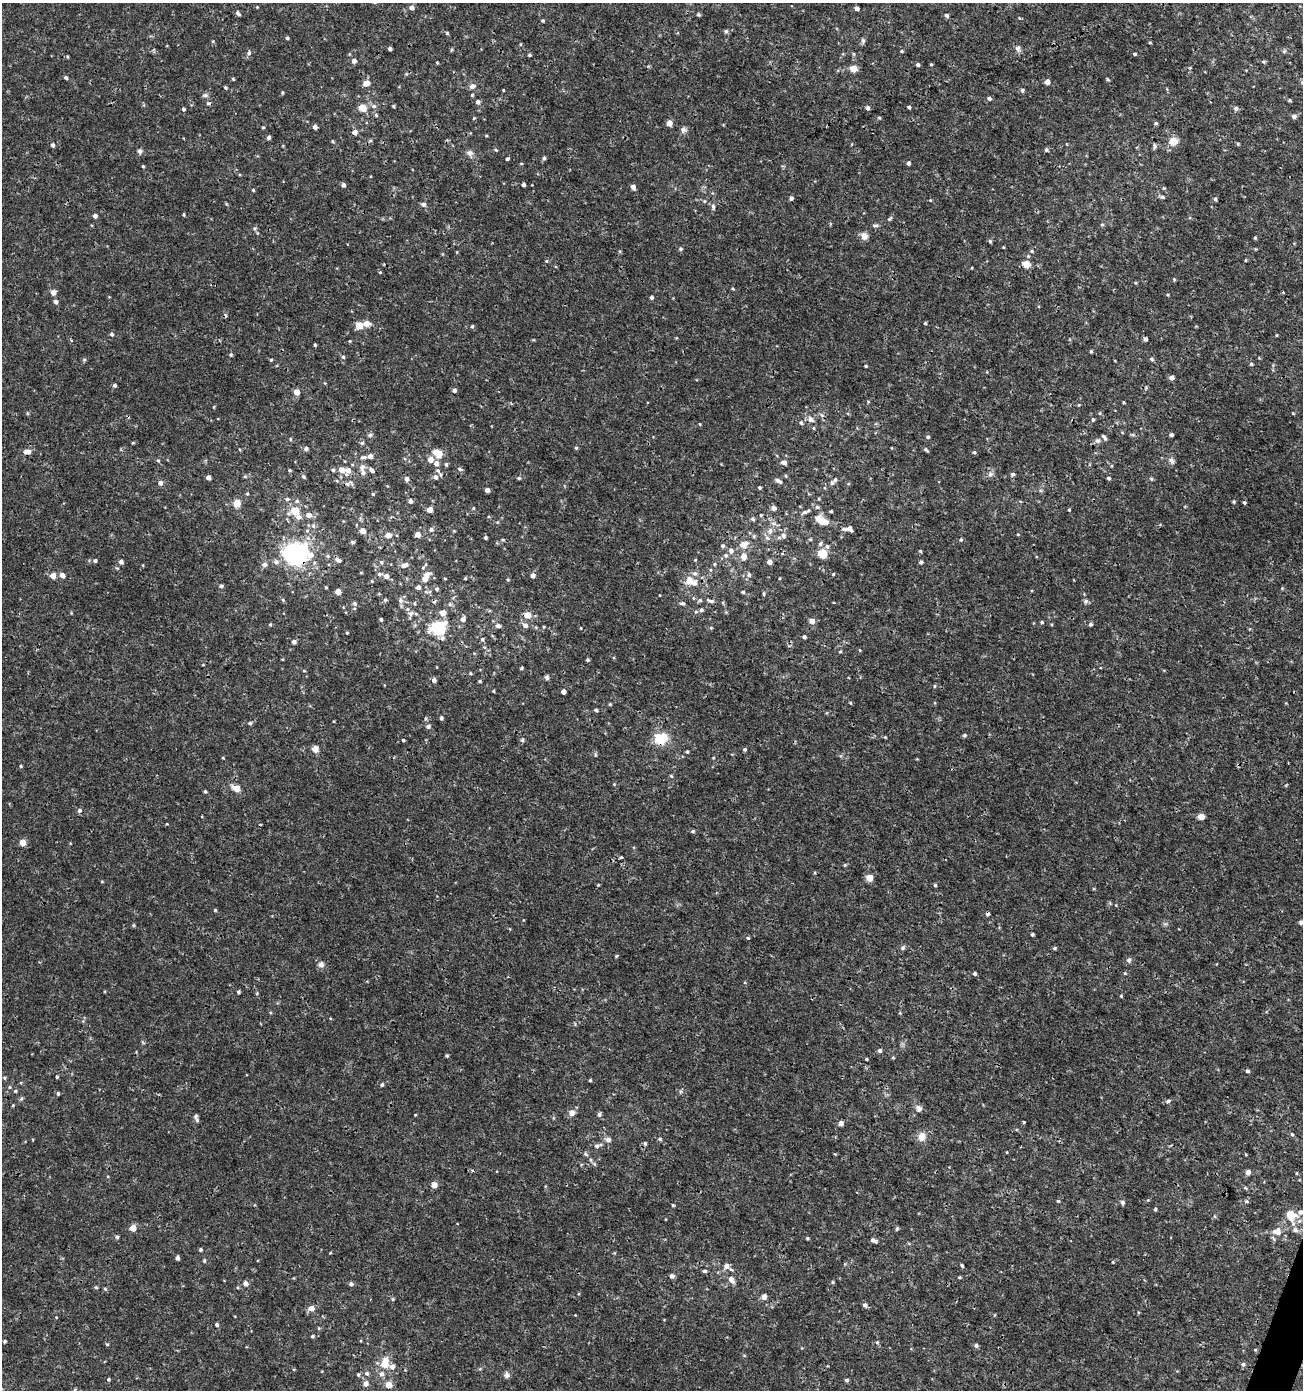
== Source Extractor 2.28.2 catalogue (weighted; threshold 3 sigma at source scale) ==
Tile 6 of 4 x 4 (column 2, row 2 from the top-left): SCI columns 1578-2878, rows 2775-4162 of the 5691 x 5559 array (HDU 1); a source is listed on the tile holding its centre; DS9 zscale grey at full resolution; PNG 1305 x 1392 px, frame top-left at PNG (2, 3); no overlay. Shown black and unused: <1% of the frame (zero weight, under 3 of 4 exposures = <1% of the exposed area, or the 3 px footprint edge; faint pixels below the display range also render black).
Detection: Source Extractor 2.28.2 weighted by HDU 2 'WHT'; one run over the whole footprint, this tile lists its part. Background 0.00114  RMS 9.0e-04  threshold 0.00403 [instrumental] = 3 sigma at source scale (4.5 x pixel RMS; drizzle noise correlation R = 1.50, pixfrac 1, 0.0396/0.0396 arcsec/px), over >= 5 px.
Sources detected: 449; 6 cosmic-ray / hot-pixel residue — not listed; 16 inside a brighter listed object's ellipse — not listed separately; the other 427 listed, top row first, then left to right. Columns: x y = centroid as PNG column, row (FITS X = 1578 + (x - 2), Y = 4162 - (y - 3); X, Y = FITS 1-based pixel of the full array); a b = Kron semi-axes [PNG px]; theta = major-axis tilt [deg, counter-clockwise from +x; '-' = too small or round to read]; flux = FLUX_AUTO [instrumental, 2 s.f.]
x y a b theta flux
257 7 4 4 - 0.07
412 8 5 4 - 0.43
857 8 4 4 - 0.33
238 13 6 4 -48 0.21
698 15 6 4 -34 0.12
946 15 5 5 - 0.2
543 21 4 4 - 0.11
726 31 5 5 - 0.17
447 33 4 4 - 0.11
287 38 4 3 - 0.14
863 41 7 5 -88 0.19
1150 43 4 3 - 0.086
390 49 4 3 - 0.22
1018 49 9 7 -75 0.3
451 50 5 3 - 0.1
902 51 4 4 - 0.1
249 53 6 5 - 0.21
853 54 5 4 - 0.12
1134 54 4 3 - 0.13
529 55 4 4 - 0.12
67 56 5 3 - 0.093
354 61 5 5 - 0.3
1263 62 5 4 - 0.11
437 63 4 3 - 0.071
931 64 4 3 - 0.09
918 65 4 4 - 0.19
853 68 5 5 - 1.5
66 78 4 4 - 0.16
233 79 5 3 - 0.092
1108 79 5 3 - 0.098
1047 82 4 4 - 0.55
366 83 7 5 8 0.69
472 86 7 6 - 0.37
225 88 4 4 - 0.12
503 90 3 3 - 0.071
1022 90 5 5 - 0.21
282 93 5 3 - 0.092
205 95 8 5 -10 0.23
472 95 4 4 - 0.1
989 98 5 4 - 0.23
1290 100 4 3 - 0.11
478 102 5 5 - 0.26
374 106 7 5 -15 0.26
393 106 4 4 - 0.11
909 107 3 3 - 0.17
363 108 5 5 - 2.3
868 108 5 4 - 0.21
1236 108 6 5 - 0.26
183 109 4 4 - 0.22
376 115 5 4 - 0.12
1294 116 6 5 - 0.26
474 118 4 3 - 0.084
879 118 4 4 - 0.11
669 123 5 4 - 0.92
1156 123 5 4 - 0.13
263 127 4 4 - 0.085
315 127 4 4 - 0.36
683 130 8 8 - 0.28
355 132 5 5 - 0.46
269 137 4 4 - 0.2
332 141 4 4 - 0.091
370 141 5 3 - 0.11
1173 141 5 5 - 2.7
1238 144 5 3 - 0.088
52 145 5 4 - 0.21
1155 146 7 4 -78 0.17
496 150 4 4 - 0.11
1046 150 6 5 - 0.14
140 151 7 6 - 0.23
469 153 9 7 -15 0.34
544 158 5 4 - 0.18
507 159 4 3 - 0.14
908 163 4 4 - 0.22
143 166 4 3 - 0.09
343 185 5 4 - 0.23
523 185 3 3 - 0.23
633 187 5 4 - 0.43
1164 188 4 4 - 0.094
253 190 4 3 - 0.093
1162 197 6 4 -3 0.18
791 198 5 4 - 0.21
1215 199 5 4 - 0.15
930 200 4 4 - 0.078
704 201 6 3 71 0.096
423 204 7 6 - 0.23
713 207 10 5 -88 0.24
184 214 5 3 - 0.081
95 216 5 4 - 0.27
890 219 8 4 47 0.16
875 225 9 4 8 0.19
1102 225 5 3 - 0.096
864 236 9 8 - 0.49
1255 238 4 4 - 0.1
990 241 5 4 - 0.15
1003 247 3 3 - 0.072
680 249 5 4 - 0.14
620 251 5 4 - 0.094
1032 251 5 4 - 0.12
1246 260 4 3 - 0.074
546 261 5 4 - 0.11
1026 264 7 6 - 1.1
1174 279 5 3 - 0.087
732 288 5 3 - 0.096
53 292 7 6 - 0.43
651 297 4 4 - 0.21
56 302 5 5 - 0.26
925 323 3 3 - 0.1
359 326 9 8 - 0.8
472 326 5 4 - 0.13
112 334 5 5 - 0.16
1145 339 4 4 - 0.26
350 341 4 3 - 0.075
315 345 3 3 - 0.1
1091 351 4 3 - 0.12
231 355 5 5 - 0.14
343 357 5 5 - 0.13
1151 359 6 4 -41 0.16
84 360 5 5 - 0.12
271 360 4 4 - 0.1
1251 364 5 4 - 0.12
866 366 3 3 - 0.095
1171 377 4 4 - 0.39
114 385 4 4 - 0.17
454 390 5 5 - 0.21
297 392 5 5 - 1
868 401 5 3 - 0.074
1123 402 4 3 - 0.078
214 407 4 3 - 0.072
27 413 5 3 - 0.1
1100 413 5 3 - 0.08
1293 413 4 3 - 0.071
822 415 6 4 -18 0.15
811 419 10 7 -47 0.44
1093 419 5 4 - 0.14
801 423 6 5 - 0.19
700 424 5 3 - 0.075
813 428 5 3 - 0.089
370 435 6 5 - 0.18
1132 435 6 4 18 0.12
1171 435 4 3 - 0.17
928 437 5 4 - 0.17
1104 437 8 4 -52 0.21
290 439 5 3 - 0.082
1098 441 7 7 - 0.27
133 443 4 3 - 0.082
362 443 6 5 - 0.15
576 448 5 4 - 0.11
306 449 6 5 - 0.18
926 450 7 4 -36 0.15
27 452 11 7 7 0.43
974 452 5 4 - 0.12
437 453 11 7 -29 1.3
370 456 5 5 - 0.34
363 457 9 5 5 0.25
430 459 6 6 - 0.57
158 460 5 4 - 0.12
1172 461 9 6 -57 0.3
784 462 7 6 - 0.29
436 464 7 6 - 0.51
446 464 5 4 - 0.16
362 467 10 7 78 0.43
459 469 7 5 -28 0.17
289 470 4 3 - 0.11
333 470 4 4 - 0.15
342 470 7 7 - 0.74
372 470 7 5 -53 0.25
990 474 8 7 - 0.31
1013 474 5 5 - 0.19
245 476 5 5 - 0.11
786 476 4 4 - 0.097
208 477 4 4 - 0.39
303 477 6 4 -42 0.14
435 477 7 6 - 0.42
519 478 5 4 - 0.14
1108 478 4 4 - 0.16
407 479 6 5 - 0.28
1151 479 5 4 - 0.12
778 481 10 4 -27 0.27
160 483 6 6 - 0.32
832 483 5 5 - 0.16
347 484 9 6 21 0.27
759 488 3 3 - 0.12
487 490 4 4 - 0.39
247 494 5 4 - 0.11
373 494 5 4 - 0.1
287 499 6 5 - 0.16
410 501 5 5 - 0.24
1234 502 4 4 - 0.12
1244 502 5 3 - 0.16
237 503 5 5 - 1.9
817 507 5 5 - 0.16
774 508 5 5 - 0.31
430 510 5 5 - 0.66
1069 510 3 3 - 0.085
295 511 13 10 20 1.4
831 511 3 3 - 0.11
804 512 9 5 18 0.23
309 515 6 6 - 0.5
761 515 4 4 - 0.084
753 519 6 5 - 0.15
822 521 11 6 -26 1.7
431 529 6 5 - 0.22
849 529 10 5 -6 0.56
362 531 6 5 - 0.61
454 531 4 3 - 0.079
770 531 9 7 75 0.46
418 534 5 5 - 0.59
1018 534 5 3 - 0.068
388 535 5 5 - 0.74
783 535 8 7 - 0.29
485 537 3 3 - 0.18
961 540 5 4 - 0.11
353 542 5 4 - 0.14
820 544 7 6 - 0.18
744 545 14 10 18 0.78
723 546 5 5 - 0.16
731 550 7 6 - 0.32
920 551 4 4 - 0.11
294 553 14 10 -3 26
822 554 9 9 - 1.1
726 555 6 5 - 0.21
744 556 7 6 - 0.66
338 560 9 5 -38 0.27
95 561 5 5 - 0.16
121 562 5 5 - 0.29
276 562 8 6 -10 0.3
381 562 5 5 - 0.16
769 562 4 4 - 0.56
921 562 4 4 - 0.23
264 564 6 5 - 0.33
714 564 4 4 - 0.1
405 565 10 6 23 0.35
380 574 7 4 -3 0.17
833 574 4 3 - 0.091
62 575 6 5 - 0.44
427 575 10 8 43 0.52
533 575 5 4 - 0.38
749 575 7 6 - 0.23
53 576 5 5 - 0.7
386 576 6 6 - 0.4
445 578 4 3 - 0.071
465 578 4 3 - 0.098
508 580 4 4 - 0.1
689 580 11 9 74 0.9
372 581 4 3 - 0.082
221 586 5 4 - 0.17
326 587 3 3 - 0.084
418 587 5 4 - 0.33
1282 588 4 4 - 0.078
437 589 6 4 -13 0.14
338 592 4 4 - 1
743 592 5 4 - 0.1
764 594 6 3 -89 0.12
283 600 5 4 - 0.12
385 600 5 4 - 0.12
700 600 6 5 - 0.16
401 601 7 6 - 0.32
710 601 11 4 -18 0.25
1086 601 7 6 - 0.2
355 603 6 5 - 0.16
415 603 5 3 - 0.092
682 603 7 5 -8 0.18
701 610 5 5 - 0.18
696 612 6 5 - 0.15
410 613 8 6 3 0.34
443 613 7 7 - 0.62
527 615 7 7 - 0.8
381 619 4 3 - 0.13
463 619 6 5 - 0.39
812 621 5 4 - 0.77
1042 622 5 4 - 0.1
270 624 4 4 - 0.1
1091 624 5 5 - 0.17
525 625 7 6 - 0.36
498 626 7 5 -12 0.26
438 628 11 10 - 6.8
711 628 5 3 - 0.093
347 633 3 3 - 0.087
804 637 4 3 - 0.22
442 638 7 6 - 0.23
482 639 5 5 - 0.15
294 642 5 5 - 0.25
860 650 4 4 - 0.081
840 652 5 3 - 0.084
587 660 3 3 - 0.13
203 665 4 3 - 0.068
522 668 4 3 - 0.11
304 671 5 3 - 0.076
547 677 5 4 - 0.27
434 680 4 4 - 0.35
934 686 5 3 - 0.09
493 691 4 3 - 0.086
563 692 4 4 - 0.47
850 703 4 4 - 0.091
610 704 5 4 - 0.091
596 710 4 4 - 0.14
441 718 5 4 - 0.16
250 723 5 5 - 0.17
428 726 6 5 - 0.22
964 735 5 5 - 0.15
885 737 4 3 - 0.073
661 739 15 13 20 2.1
403 740 4 3 - 0.13
522 740 5 4 - 0.15
315 749 6 6 - 0.71
745 749 4 4 - 0.15
687 752 4 3 - 0.11
595 755 7 3 -83 0.12
223 758 3 3 - 0.077
21 766 4 3 - 0.11
671 776 5 4 - 0.11
614 784 4 3 - 0.077
237 788 6 5 - 1.3
205 791 4 3 - 0.13
79 810 6 5 - 0.24
1201 817 5 4 - 1.3
693 831 6 4 15 0.14
22 842 5 5 - 1.1
70 843 4 3 - 0.058
621 857 4 3 - 0.12
845 865 5 3 - 0.087
869 878 6 6 - 0.78
102 881 4 3 - 0.074
935 885 4 3 - 0.13
215 910 4 4 - 0.11
987 914 4 4 - 0.21
1301 922 5 4 - 0.23
1165 924 6 5 - 0.16
133 925 4 4 - 0.1
1032 934 3 3 - 0.15
748 938 4 4 - 0.11
903 948 7 5 55 0.19
1054 948 5 4 - 0.13
616 956 5 4 - 0.093
1129 960 7 6 - 0.21
321 964 7 7 - 0.44
975 973 3 3 - 0.17
1125 973 4 4 - 0.088
238 992 4 4 - 0.14
1121 996 4 3 - 0.086
880 1050 5 5 - 0.2
447 1056 4 4 - 0.12
893 1058 5 3 - 0.085
866 1059 3 3 - 0.091
1247 1071 5 4 - 0.16
57 1077 4 3 - 0.12
4 1078 5 4 - 0.12
590 1080 4 4 - 0.11
21 1082 5 3 - 0.083
382 1085 5 5 - 0.17
15 1091 5 4 - 0.12
58 1094 5 4 - 0.13
1168 1101 5 4 - 0.28
13 1105 4 3 - 0.085
919 1108 9 8 - 0.4
571 1113 8 7 - 0.52
599 1114 6 5 - 0.2
415 1115 3 3 - 0.065
196 1116 6 5 - 0.16
1024 1122 3 2 - 0.13
841 1124 5 5 - 0.46
1292 1134 5 4 - 0.11
922 1137 12 10 86 0.77
660 1139 5 5 - 0.13
608 1140 7 6 - 0.35
597 1146 7 6 - 0.26
586 1154 7 5 -23 0.16
591 1160 6 4 -70 0.14
473 1171 4 3 - 0.11
1248 1172 5 4 - 0.47
1297 1173 4 3 - 0.069
434 1185 5 5 - 0.65
1148 1200 4 4 - 0.079
1058 1201 4 4 - 0.11
1122 1202 5 5 - 0.21
673 1205 4 3 - 0.096
1155 1209 4 3 - 0.12
1300 1212 8 7 - 0.31
1291 1216 13 10 -63 1.8
133 1228 5 4 - 1.3
897 1228 6 4 64 0.12
1295 1230 9 6 -29 0.31
1277 1231 14 12 2 0.87
117 1237 4 4 - 0.14
807 1238 3 3 - 0.12
874 1241 9 5 -27 0.28
200 1250 4 4 - 0.16
330 1253 5 3 - 0.071
177 1258 5 4 - 0.22
204 1260 5 4 - 0.12
1113 1262 4 3 - 0.076
962 1265 5 4 - 0.14
726 1266 7 6 - 0.37
704 1271 5 4 - 0.16
672 1276 5 5 - 0.29
960 1277 4 3 - 0.092
731 1280 9 6 -55 0.48
833 1282 4 4 - 0.11
245 1283 6 5 - 0.38
351 1284 5 5 - 0.21
96 1287 5 4 - 0.12
105 1289 5 4 - 0.12
764 1297 5 5 - 0.58
393 1299 5 4 - 0.12
865 1305 5 5 - 0.29
311 1308 6 6 - 0.6
217 1325 5 4 - 0.16
312 1336 5 5 - 0.14
5 1341 4 3 - 0.13
877 1342 5 4 - 0.12
107 1344 5 4 - 0.096
976 1345 6 5 - 0.19
1255 1350 4 4 - 0.09
385 1360 10 8 80 0.86
1243 1364 6 5 - 0.19
392 1367 26 8 -13 0.83
294 1369 4 3 - 0.076
480 1369 5 3 - 0.088
367 1373 6 6 - 0.23
381 1374 7 7 - 0.36
358 1375 5 4 - 0.14
507 1375 8 7 - 0.27
108 1379 4 4 - 0.13
846 1380 5 4 - 0.16
366 1383 6 6 - 0.44
389 1385 5 5 - 1.2
75 1390 5 4 - 0.1
Overlapping masked pixels (flux is a lower limit): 4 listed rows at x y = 355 132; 294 553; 661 739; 987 914
Isophote crosses this tile's border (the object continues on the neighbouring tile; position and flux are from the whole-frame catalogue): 3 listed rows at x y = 1301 922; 1291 1216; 75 1390